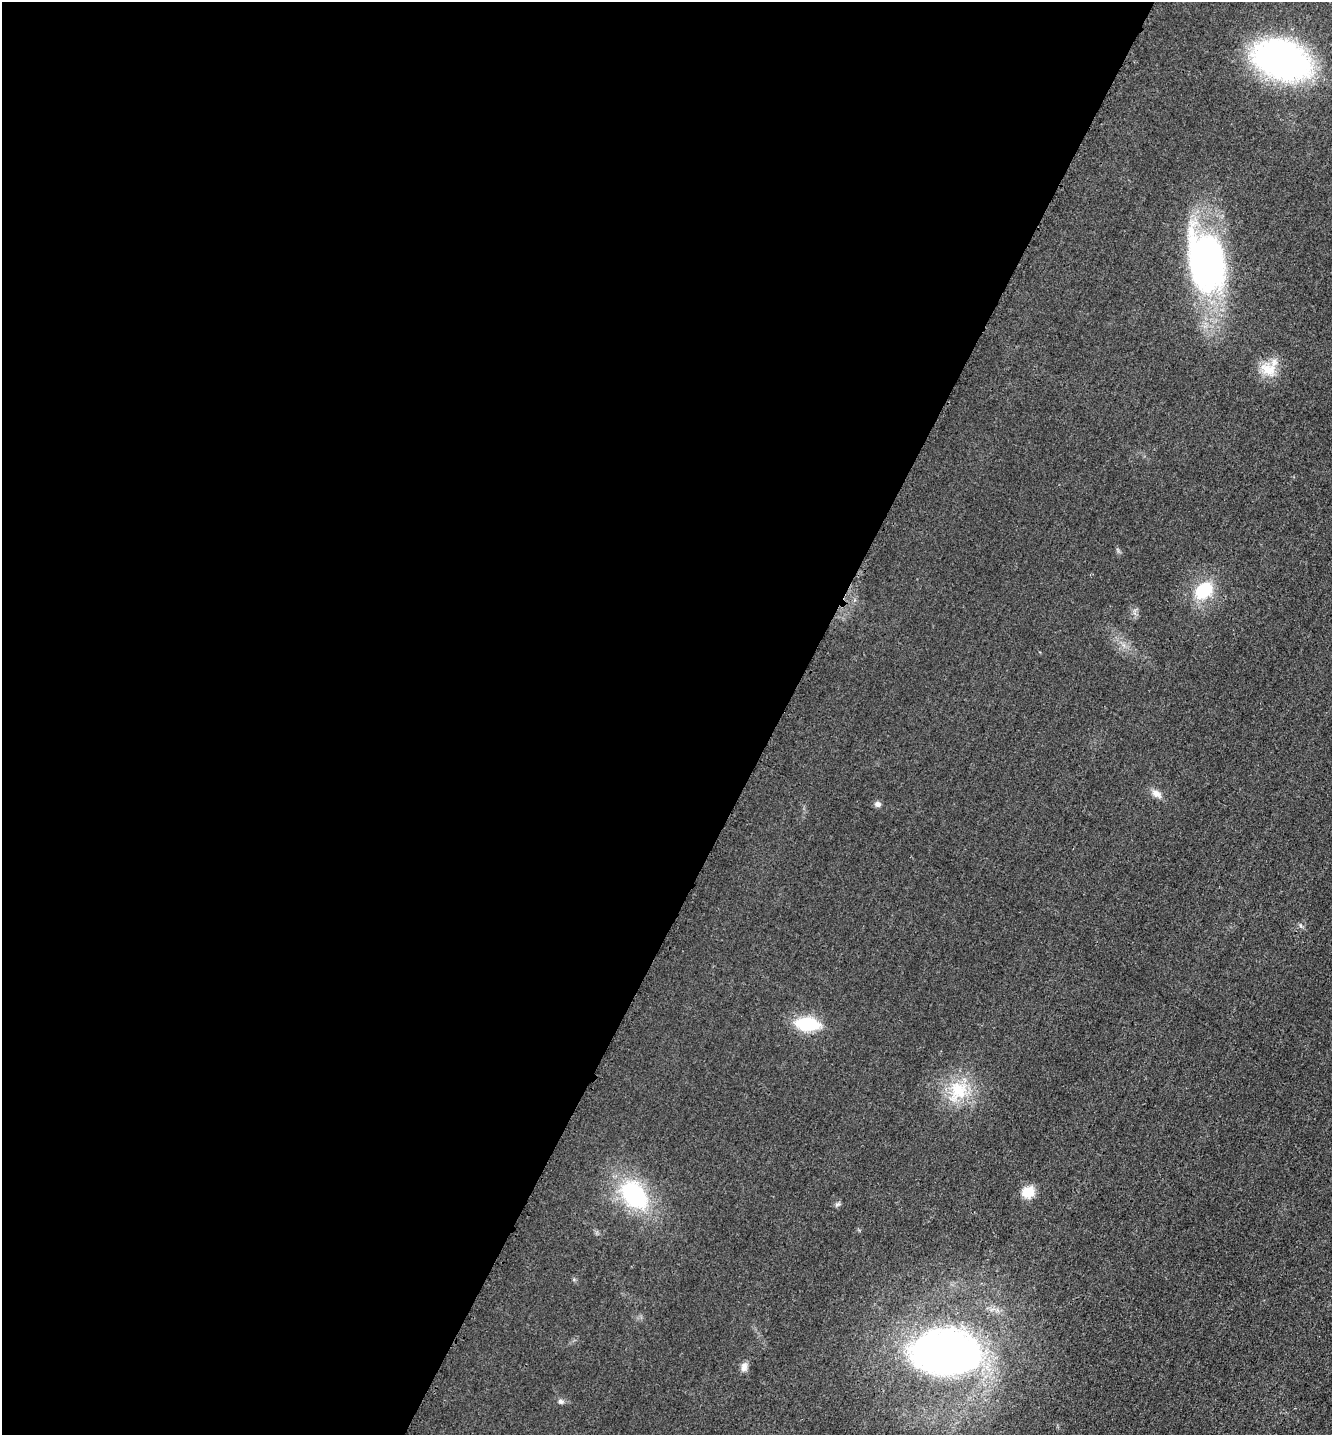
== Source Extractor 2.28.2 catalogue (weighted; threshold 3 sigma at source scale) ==
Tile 5 of 4 x 4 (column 1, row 2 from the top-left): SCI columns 152-1481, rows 2882-4314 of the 5770 x 5759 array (HDU 1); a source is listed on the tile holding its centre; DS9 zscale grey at full resolution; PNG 1334 x 1437 px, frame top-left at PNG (2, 2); no overlay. Shown black and unused: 59% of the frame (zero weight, under 3 of 4 exposures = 1% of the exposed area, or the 3 px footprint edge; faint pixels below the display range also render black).
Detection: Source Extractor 2.28.2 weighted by HDU 2 'WHT'; one run over the whole footprint, this tile lists its part. Background 0.0197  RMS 0.0057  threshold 0.0257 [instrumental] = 3 sigma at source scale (4.5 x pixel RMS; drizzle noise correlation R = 1.50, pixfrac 1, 0.05/0.05 arcsec/px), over >= 5 px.
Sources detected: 14; all 14 listed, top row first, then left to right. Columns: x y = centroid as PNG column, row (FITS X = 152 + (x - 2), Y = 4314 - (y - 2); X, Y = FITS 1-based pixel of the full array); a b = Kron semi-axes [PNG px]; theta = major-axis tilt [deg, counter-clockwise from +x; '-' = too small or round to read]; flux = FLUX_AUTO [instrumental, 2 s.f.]
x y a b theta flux
1282 60 49 31 -20 200
1206 261 67 39 -77 180
1268 369 23 16 -26 11
1203 591 19 14 41 25
1156 794 14 9 -29 3.9
877 804 8 6 -30 2
807 1024 19 10 -5 35
958 1091 32 25 63 25
1028 1192 7 7 - 20
634 1195 33 22 -47 59
837 1204 8 4 9 1.2
945 1352 54 33 0 340
744 1367 11 7 77 3.3
560 1401 8 6 -42 1.5
Isophote crosses this tile's border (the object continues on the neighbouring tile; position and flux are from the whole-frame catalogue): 1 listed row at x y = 1282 60
Unlisted compact peaks at least as high as the median listed source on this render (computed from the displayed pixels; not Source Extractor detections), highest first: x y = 1300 925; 1118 551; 574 1280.